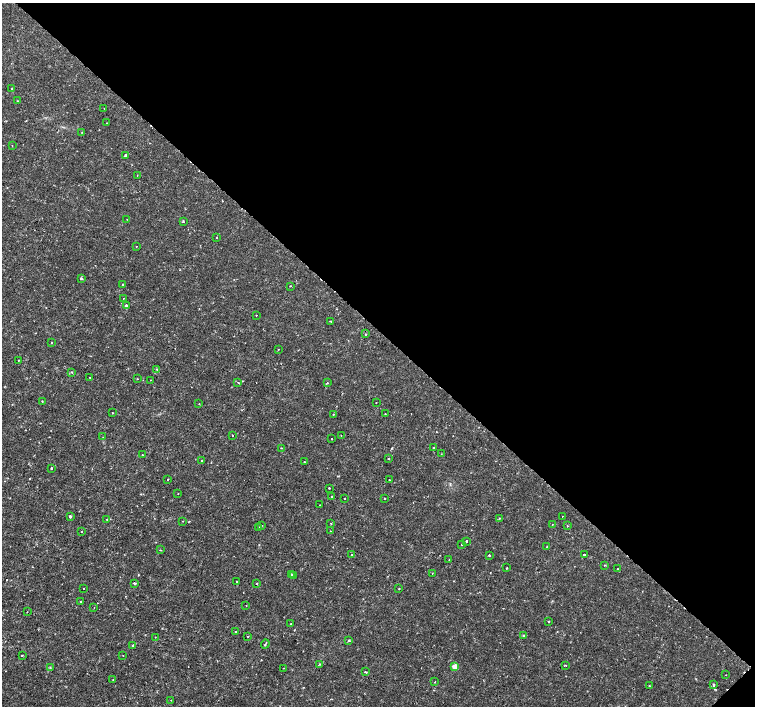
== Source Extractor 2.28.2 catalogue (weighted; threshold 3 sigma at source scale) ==
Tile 8 of 4 x 4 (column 4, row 2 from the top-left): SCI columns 4520-6025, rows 2983-4390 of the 6041 x 6034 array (HDU 1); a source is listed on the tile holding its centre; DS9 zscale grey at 2 x 2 block average (1 PNG px = mean of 2 x 2 image px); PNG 757 x 708 px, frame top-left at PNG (2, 3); each listed source drawn as its Kron ellipse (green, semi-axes under 4 px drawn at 4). Shown black and unused: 47% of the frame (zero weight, under 2 of 3 exposures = <1% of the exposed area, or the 3 px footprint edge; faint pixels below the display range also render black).
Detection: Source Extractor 2.28.2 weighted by HDU 2 'WHT'; one run over the whole footprint, this tile lists its part. Background 0.00334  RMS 0.0011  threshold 0.00482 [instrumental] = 3 sigma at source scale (4.5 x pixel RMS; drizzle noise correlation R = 1.50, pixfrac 1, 0.0396/0.0396 arcsec/px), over >= 5 px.
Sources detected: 115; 1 cosmic-ray / hot-pixel residue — neither listed nor drawn; the other 114 listed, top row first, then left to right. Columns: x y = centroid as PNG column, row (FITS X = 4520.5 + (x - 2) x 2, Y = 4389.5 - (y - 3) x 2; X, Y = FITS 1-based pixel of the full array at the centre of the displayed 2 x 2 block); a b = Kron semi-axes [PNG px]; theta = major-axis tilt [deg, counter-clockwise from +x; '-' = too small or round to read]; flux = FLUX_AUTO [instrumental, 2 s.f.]
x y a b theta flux
12 89 2 2 - 0.13
17 101 2 2 - 0.21
104 108 2 2 - 0.28
107 123 2 2 - 0.075
82 132 2 2 - 0.095
12 146 2 2 - 0.15
126 155 2 2 - 1.3
137 175 2 2 - 0.11
127 219 2 2 - 0.11
183 221 3 2 - 0.22
217 238 2 2 - 0.15
136 246 2 2 - 0.22
81 278 3 3 - 0.33
123 285 2 2 - 0.32
290 286 2 2 - 0.2
124 298 2 2 - 0.12
126 305 2 2 - 0.6
256 315 2 2 - 0.13
331 321 2 2 - 0.12
365 334 2 2 - 0.51
52 343 2 2 - 0.56
279 349 2 2 - 0.38
19 360 2 2 - 0.11
157 369 3 2 - 0.14
72 372 2 2 - 0.14
90 377 2 2 - 0.11
138 379 2 2 - 0.12
151 380 2 2 - 0.097
238 382 2 2 - 0.2
327 383 3 2 - 0.34
42 401 2 2 - 0.22
376 403 2 2 - 0.12
199 404 2 2 - 0.14
112 413 2 2 - 0.46
385 413 2 2 - 0.14
333 414 2 2 - 0.36
232 435 2 2 - 0.26
341 436 2 2 - 0.099
103 437 2 2 - 0.072
332 438 2 2 - 0.19
433 447 2 2 - 0.12
281 448 3 2 - 0.11
441 454 2 2 - 0.13
142 455 2 2 - 0.18
388 459 2 2 - 0.38
201 460 2 2 - 0.1
304 462 2 2 - 0.13
51 468 2 2 - 0.36
168 479 2 2 - 0.29
389 480 2 2 - 0.15
329 488 2 2 - 0.63
178 493 2 2 - 0.089
331 497 2 2 - 0.41
345 498 2 2 - 0.18
385 498 2 2 - 0.22
320 505 2 2 - 0.087
70 516 3 2 - 0.91
562 516 2 2 - 0.56
500 518 2 2 - 0.13
107 519 2 2 - 0.32
183 521 2 2 - 0.25
331 524 2 2 - 0.29
552 524 2 2 - 0.12
262 525 2 2 - 0.11
567 526 2 2 - 0.14
258 527 2 2 - 0.14
82 531 2 2 - 0.15
330 531 2 2 - 0.1
467 541 2 2 - 0.87
462 544 2 2 - 0.15
546 547 2 2 - 0.1
160 550 2 2 - 0.17
584 554 2 2 - 0.23
352 555 2 2 - 0.15
489 555 2 2 - 0.94
449 560 2 2 - 0.12
605 565 3 2 - 0.16
507 568 2 2 - 0.17
618 569 2 2 - 0.15
432 573 2 2 - 0.11
291 575 2 2 - 0.39
294 576 2 2 - 0.57
236 581 2 2 - 0.46
134 583 2 2 - 0.65
257 584 3 2 - 0.14
83 589 2 2 - 0.24
399 589 2 2 - 0.12
80 601 2 2 - 0.21
246 605 2 2 - 0.11
94 608 2 2 - 0.09
27 612 2 2 - 0.093
549 621 2 2 - 0.18
291 624 3 2 - 0.16
235 632 2 2 - 0.25
247 636 2 2 - 0.17
523 636 2 2 - 0.56
155 637 2 2 - 0.094
349 640 2 2 - 0.45
265 644 5 2 - 0.3
132 645 2 2 - 0.75
123 655 2 2 - 0.08
22 656 2 2 - 0.35
320 664 3 2 - 0.19
566 665 2 2 - 0.12
50 667 2 2 - 0.18
455 667 3 3 - 4.3
283 668 3 2 - 0.12
365 672 2 2 - 0.35
726 675 2 2 - 0.098
113 680 2 2 - 0.11
435 682 2 2 - 0.15
714 685 2 2 - 0.59
649 686 2 2 - 0.22
171 700 2 2 - 0.26
Diffuse or blended objects may show on this block-average render without a row.